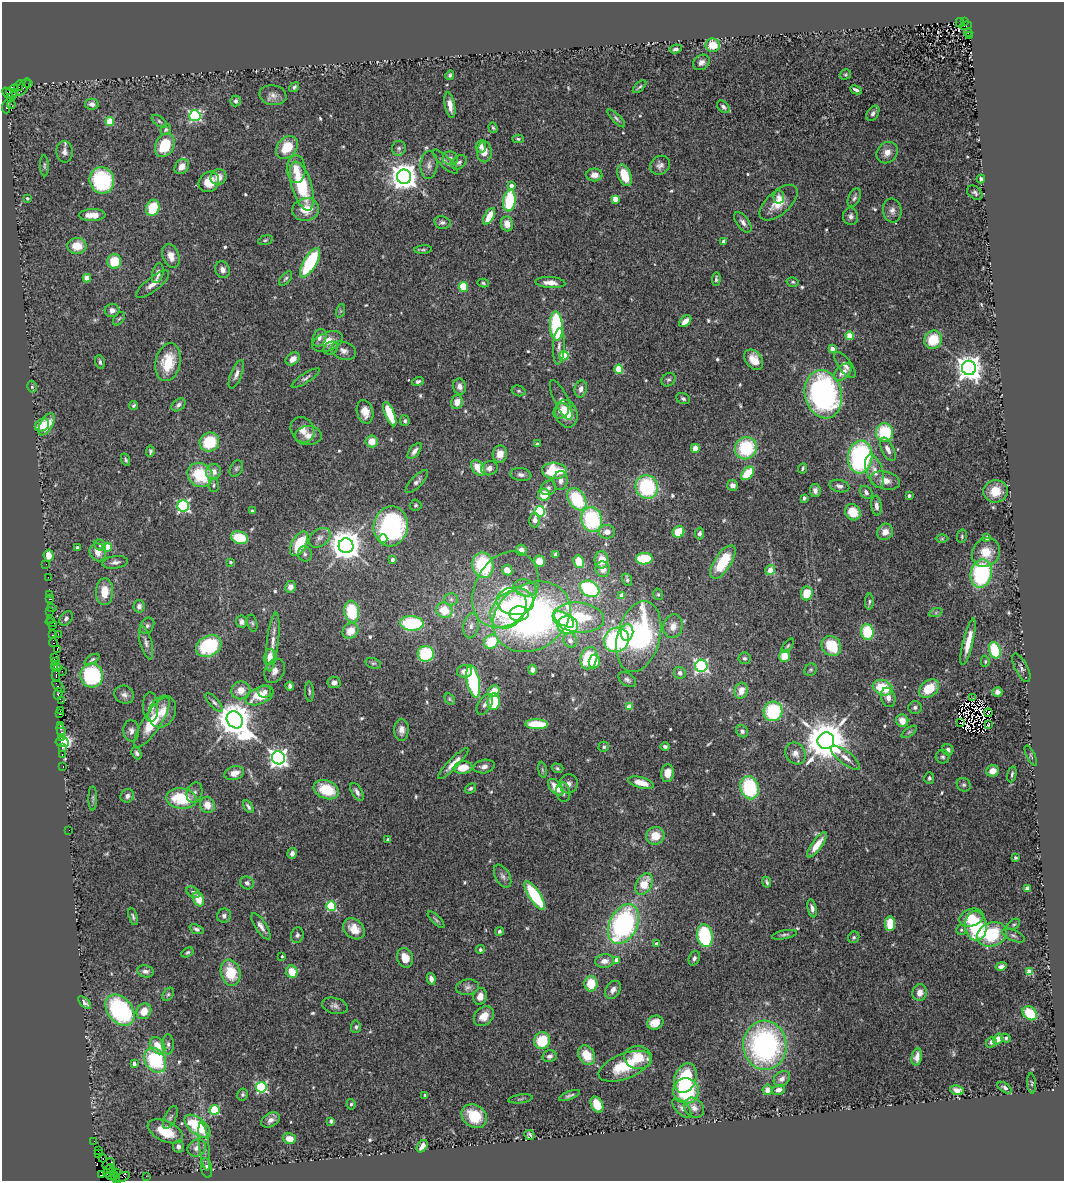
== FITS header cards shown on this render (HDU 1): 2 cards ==
NAXIS1  =                 1062
NAXIS2  =                 1179

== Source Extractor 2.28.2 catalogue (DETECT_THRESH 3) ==
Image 1062 x 1179 px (HDU 1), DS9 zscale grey, 1 PNG px = 1 image px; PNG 1066 x 1183 px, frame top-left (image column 1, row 1179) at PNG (2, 2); each listed source drawn as its Kron ellipse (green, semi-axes under 4 px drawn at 4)
Background 0.886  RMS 0.043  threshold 0.128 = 3 sigma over >= 5 px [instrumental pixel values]
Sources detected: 593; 4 with non-positive FLUX_AUTO (blend fragments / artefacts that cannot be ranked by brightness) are neither listed nor drawn; of the other 589, the 500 brightest by FLUX_AUTO listed and drawn (89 fainter detections omitted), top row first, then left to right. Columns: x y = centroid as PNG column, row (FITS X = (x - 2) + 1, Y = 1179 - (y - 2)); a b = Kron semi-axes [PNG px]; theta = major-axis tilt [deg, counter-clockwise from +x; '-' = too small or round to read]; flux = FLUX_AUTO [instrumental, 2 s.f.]
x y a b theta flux
965 21 3 3 - 450
960 23 5 4 - 54
966 26 6 3 12 130
968 32 4 2 - 35
970 36 4 3 - 49
713 45 7 6 - 52
676 49 6 4 9 7.5
701 62 9 7 36 13
845 74 6 5 - 4.1
450 75 5 3 - 5.4
29 84 3 2 - 39
19 86 6 3 63 86
23 87 10 5 55 220
294 87 5 4 - 6.3
639 87 8 3 41 5.1
15 89 5 3 - 190
856 90 6 3 -25 8.4
7 93 6 4 -49 140
11 93 6 3 -44 410
273 95 13 10 -11 18
11 98 4 3 - 260
235 101 5 5 - 7.5
11 104 4 2 - 46
92 104 7 5 -10 13
450 105 13 5 -79 23
6 107 7 3 88 78
723 107 7 5 -45 7.9
873 113 8 5 56 10
195 116 5 5 - 440
616 118 12 4 -45 6.5
110 121 4 4 - 100
159 121 9 4 -37 6.4
493 128 5 4 - 4.4
166 130 5 5 - 5.7
518 139 5 4 - 4.5
165 145 12 9 63 110
481 146 6 5 - 12
287 147 13 9 48 75
399 148 7 6 - 7.9
64 152 11 8 -87 14
484 152 10 7 -89 31
887 153 12 9 46 25
450 158 8 7 - 11
445 162 16 5 -44 9.7
459 162 8 6 38 8
429 165 14 8 86 17
660 165 10 9 - 14
44 166 10 4 -88 6.4
182 167 8 6 52 21
296 169 14 9 -88 36
594 175 8 6 -1 19
624 175 11 6 -68 78
218 177 8 7 - 23
404 177 7 7 - 4000
981 179 4 4 - 9
102 180 13 12 - 260
209 182 11 9 46 50
511 185 4 4 - 16
302 186 25 10 -73 180
975 193 9 6 -38 7.9
779 197 7 5 -85 9.7
27 198 3 3 - 5.5
854 198 10 5 66 8
615 199 4 4 - 45
509 201 11 6 83 160
779 203 23 11 42 54
153 208 8 6 68 82
306 209 13 11 13 61
892 211 12 9 -82 15
92 215 13 6 0 29
489 216 9 4 61 64
851 216 8 7 - 11
442 222 8 6 -10 8.5
743 222 12 6 -53 13
507 224 7 6 - 26
265 240 7 4 16 4.6
724 241 4 3 - 7.9
77 246 9 8 - 50
423 250 9 3 5 4.1
171 256 12 8 -69 27
114 261 7 7 - 77
310 263 16 6 60 230
222 270 8 7 - 15
158 273 10 5 76 16
87 278 4 4 - 62
286 278 8 4 50 6.3
716 279 7 4 85 5.8
793 282 6 4 -15 4.7
483 283 6 4 -12 4.2
550 283 15 5 -3 24
153 284 20 6 38 22
463 287 5 4 - 87
112 310 7 6 - 14
340 311 7 4 71 4.7
119 319 7 4 53 4.4
685 321 7 4 45 21
556 326 15 6 -87 270
850 336 4 4 - 90
319 338 9 6 68 12
933 340 9 8 - 82
328 341 16 9 22 40
559 346 18 6 87 17
331 348 8 6 30 9.1
832 349 4 4 - 29
344 351 13 8 -21 17
564 356 4 4 - 140
293 359 8 5 36 23
754 360 11 8 -52 37
100 362 7 4 -76 6.3
168 362 19 12 79 90
845 365 15 6 -53 16
969 368 7 7 - 3100
619 369 4 4 - 110
843 372 10 6 44 26
236 374 15 5 68 14
306 378 16 4 33 11
669 380 8 6 39 7.4
418 381 6 4 16 6.7
32 387 6 4 -75 4.8
460 387 8 6 -80 16
581 389 8 6 77 13
519 391 7 5 -15 4.7
823 394 24 18 -76 740
683 399 7 5 -25 7.1
561 400 22 7 -65 19
457 402 7 6 - 23
134 405 4 4 - 4.9
178 405 8 5 39 8.8
561 411 8 7 - 25
365 412 12 8 -75 29
390 414 13 4 -68 98
567 414 14 11 -76 50
405 421 5 4 - 5.9
46 424 12 6 61 60
42 425 8 6 34 41
302 430 13 11 -58 31
885 433 9 8 - 150
308 436 13 9 2 25
372 441 6 6 - 40
209 442 10 9 - 100
537 444 4 4 - 6
695 448 4 4 - 29
746 448 11 10 - 180
888 449 13 6 -64 18
150 451 5 4 - 6.2
415 451 9 5 51 15
500 454 8 7 - 32
860 457 16 12 84 470
126 460 6 4 -66 5.2
236 468 8 6 60 6.2
478 468 9 5 -51 55
489 468 8 7 - 16
803 468 5 3 - 4.9
554 471 12 8 -2 140
875 471 17 8 -72 32
213 472 8 7 - 24
748 473 8 5 47 90
200 475 13 11 -34 130
521 475 10 6 -8 11
885 480 15 8 -13 27
561 481 9 7 87 18
417 482 15 5 46 12
214 485 7 5 85 5.7
732 485 5 5 - 16
839 486 10 6 -14 11
647 487 12 11 - 240
548 488 8 7 - 8.9
815 491 6 5 - 12
995 491 12 11 - 53
866 492 7 5 -51 11
544 494 6 6 - 61
909 496 3 3 - 9.2
804 498 4 3 - 5.3
577 499 12 8 -57 160
415 505 6 5 - 5.4
183 506 6 5 - 530
876 506 10 5 -84 14
252 511 4 3 - 9
540 511 5 5 - 380
853 512 8 7 - 64
592 519 12 10 -77 250
535 520 7 5 -89 11
391 526 20 17 80 480
607 532 8 7 - 21
678 532 6 5 - 67
885 532 8 7 - 27
699 533 6 4 78 8.4
962 536 7 5 79 5.3
239 538 8 6 -14 110
320 538 12 8 37 16
987 538 4 3 - 15
383 539 4 4 - 25
942 539 6 4 0 4
299 544 13 7 61 110
100 545 6 5 - 6.1
346 546 7 7 - 5400
77 547 3 3 - 5.3
107 547 4 4 - 76
521 550 5 5 - 16
98 552 9 8 - 27
986 552 15 13 52 61
305 554 8 6 -69 8.3
555 554 4 3 - 6.1
49 555 6 5 - 28
393 559 4 3 - 15
644 559 8 6 3 140
602 560 8 7 - 37
539 561 5 5 - 37
115 562 13 6 8 14
230 562 4 3 - 5
579 562 6 5 - 70
723 562 19 8 56 120
46 564 2 2 - 19
483 565 13 10 -78 200
603 569 8 7 - 18
507 570 5 5 - 29
770 570 5 4 - 44
981 574 14 10 78 320
48 577 2 2 - 8.1
627 580 6 4 -65 5.7
290 587 5 5 - 16
525 588 12 8 -17 23
505 589 40 30 60 170
590 589 10 7 -30 260
105 592 13 8 89 51
807 593 7 6 - 58
49 594 3 2 - 12
658 594 6 4 -74 4.7
622 595 4 4 - 32
50 599 4 2 - 13
451 599 6 6 - 8.4
515 601 19 14 -2 130
869 602 8 4 88 5.8
139 606 6 5 - 12
52 608 4 2 - 21
444 610 8 7 - 72
508 610 21 16 49 350
50 611 3 3 - 6
352 611 11 7 -82 130
936 612 7 4 20 5.5
519 614 10 7 5 130
532 617 41 32 32 1000
66 618 8 5 55 8.3
578 618 26 15 -5 230
51 619 2 2 - 16
564 619 11 6 -33 150
241 622 6 5 - 13
51 623 5 3 - 34
252 623 8 5 -76 5.5
412 623 12 7 -3 210
568 625 10 8 -3 210
52 626 3 2 - 58
147 626 9 6 57 8.8
471 626 12 7 79 17
673 626 12 9 74 29
351 631 8 7 - 39
627 632 8 6 84 72
867 632 8 6 -79 120
58 634 2 2 - 30
52 635 3 2 - 33
639 637 36 21 75 510
570 640 7 6 - 15
617 640 13 12 - 410
53 642 4 3 - 23
273 642 29 6 83 31
491 642 8 6 40 120
968 642 24 5 76 50
146 643 17 6 -75 14
209 646 13 10 26 190
788 646 8 4 52 5
831 646 10 9 - 100
57 650 3 2 - 26
995 650 8 5 -73 160
426 654 8 8 - 160
784 656 6 5 - 48
54 657 4 3 - 52
269 657 8 5 79 31
589 658 11 8 75 160
744 658 6 6 - 6.3
92 660 8 3 33 4.8
985 661 6 4 89 4.6
55 662 3 3 - 41
594 662 7 5 86 48
373 663 8 5 -15 5
55 666 3 2 - 26
701 666 6 6 - 590
58 668 3 2 - 19
1021 668 16 6 -63 11
532 670 5 4 - 11
811 670 7 5 44 5.1
62 671 2 2 - 28
275 671 12 9 63 19
464 671 7 6 - 21
680 673 6 5 - 12
56 675 6 2 90 110
92 675 12 11 - 240
627 680 10 6 -35 9.3
473 681 16 6 -79 260
334 682 6 6 - 14
59 686 8 3 -43 180
290 686 4 4 - 8
883 688 10 7 -20 98
929 689 11 8 38 77
241 690 9 9 - 31
494 691 6 5 - 40
741 691 8 6 73 31
265 692 6 6 - 11
309 692 10 3 -87 5.1
997 692 5 5 - 13
58 694 6 3 78 83
124 695 10 8 -20 13
260 696 15 8 24 75
888 697 10 7 -71 18
973 698 3 2 - 6.2
450 699 6 4 -60 4.4
62 701 4 2 - 18
214 702 12 5 -49 8.8
494 702 8 6 86 110
485 704 11 6 59 11
629 706 4 4 - 44
151 707 15 7 -86 25
915 707 7 6 - 8.5
61 710 3 2 - 13
162 711 16 13 64 40
773 711 10 9 - 200
988 713 4 2 - 4.8
60 714 3 3 - 21
235 720 9 7 -52 7700
902 721 6 6 - 31
152 722 29 9 57 110
960 723 3 2 - 5
537 724 11 5 -2 100
989 724 4 3 - 7.5
60 725 3 3 - 14
61 730 6 3 -69 38
401 730 11 7 90 18
131 731 10 8 -85 13
742 731 6 5 - 7.9
909 732 9 4 35 5.8
61 737 3 2 - 29
826 741 8 8 - 12000
62 742 7 4 -8 570
665 746 4 4 - 8.7
604 747 5 5 - 6
62 748 3 3 - 32
948 750 6 5 - 9
137 753 6 4 -65 7.5
795 753 11 9 -59 23
62 754 3 2 - 22
1031 756 11 4 -64 5.4
943 757 7 6 - 7.2
278 758 6 6 - 1600
845 758 18 6 -37 22
453 763 21 5 45 26
63 766 3 2 - 10
484 766 11 6 10 16
463 768 9 6 8 49
557 768 6 4 -16 4.9
542 770 8 4 -82 4.6
993 771 6 5 - 28
234 773 10 6 18 24
668 773 9 6 84 33
1012 774 8 4 77 6
929 778 6 5 - 6.1
641 783 13 5 -14 45
569 784 9 9 - 16
964 785 7 6 - 6
556 787 10 5 -49 48
470 788 6 4 33 6.4
749 788 11 9 -76 210
326 790 13 9 -20 92
357 792 10 5 -59 12
563 792 10 7 -80 9.4
195 793 10 7 73 12
127 796 7 6 - 11
93 798 12 3 89 5.1
181 798 15 10 -7 130
207 805 8 7 - 32
248 807 7 3 -58 7.5
69 830 2 2 - 9.7
655 836 9 8 - 47
388 839 4 3 - 4.7
817 845 15 5 54 35
292 853 5 4 - 13
1015 858 3 3 - 4
503 876 12 7 -61 12
767 882 5 3 - 5.4
247 883 7 6 - 10
644 884 11 7 61 62
1027 888 4 3 - 28
193 892 7 5 -35 8
535 896 17 5 -56 230
198 899 7 5 -69 41
331 906 5 5 - 190
812 908 9 4 -77 11
133 916 9 4 -72 6.2
224 916 7 6 - 9.1
971 918 12 8 20 37
436 920 11 3 -45 6.2
623 924 21 14 63 570
890 924 7 5 89 67
1014 924 7 4 39 5
261 926 15 5 -57 16
976 926 14 11 -84 230
196 929 7 4 -22 8.4
354 929 12 9 -42 43
961 930 5 5 - 5.6
499 931 4 4 - 5.9
992 934 15 11 19 160
297 935 8 6 75 8.5
784 935 13 4 10 7
1014 935 12 5 -23 7.1
705 936 11 7 -79 230
854 937 6 5 - 5.7
657 944 4 4 - 23
480 950 4 4 - 4.5
187 952 6 4 31 5.6
282 956 3 3 - 4.4
405 958 10 8 -71 34
694 958 7 5 69 8.1
617 960 4 4 - 35
605 961 9 6 5 21
1001 966 5 4 - 11
145 971 8 6 -10 12
292 972 6 5 - 48
1029 972 4 4 - 65
231 973 13 9 -75 90
431 979 6 4 -81 13
591 984 8 6 89 69
467 987 11 7 10 13
613 990 10 7 55 14
920 993 8 7 - 23
168 994 7 5 53 5.9
480 996 8 6 75 24
85 1003 8 4 -46 6.1
335 1006 13 8 -15 13
120 1010 17 12 -50 360
144 1011 8 7 - 43
1030 1013 8 6 -39 76
484 1016 11 8 43 35
655 1023 8 7 - 37
356 1027 6 5 - 5.6
1006 1038 5 4 - 4.3
998 1039 6 4 56 19
542 1041 8 8 - 89
991 1042 5 5 - 6.6
168 1044 10 5 90 10
765 1045 24 21 -86 650
158 1046 9 6 -54 49
587 1055 10 8 -59 62
549 1056 7 6 - 12
638 1057 14 11 -7 67
917 1057 9 5 79 14
155 1060 13 10 -58 220
134 1064 4 4 - 12
625 1066 28 12 21 120
685 1078 15 10 69 190
782 1079 9 7 40 16
1032 1083 10 4 -86 4.5
261 1087 5 5 - 390
1005 1088 8 4 -34 8.1
767 1090 5 5 - 18
778 1090 7 5 13 16
957 1090 7 5 -12 17
686 1091 13 12 - 180
243 1094 6 5 - 6.1
425 1095 3 3 - 4.5
569 1095 11 4 21 7.8
520 1099 12 3 7 4.6
351 1104 5 4 - 5.6
597 1105 8 5 -61 74
682 1108 12 6 -45 11
694 1108 11 9 -44 23
215 1110 5 5 - 210
474 1116 13 11 -36 87
170 1117 12 5 64 8.6
270 1120 10 7 28 14
331 1121 4 3 - 5.4
198 1126 15 7 -39 170
165 1131 19 10 -25 90
529 1135 5 4 - 5.8
289 1139 6 5 - 28
94 1141 3 2 - 9.5
178 1146 6 5 - 11
204 1146 24 5 -83 22
422 1146 7 4 52 19
197 1148 9 8 - 19
98 1151 2 2 - 6.2
98 1154 2 2 - 30
103 1158 4 3 - 67
109 1164 7 5 39 140
206 1168 10 5 -78 13
111 1169 5 4 - 490
108 1171 6 3 67 1100
117 1172 4 3 - 420
101 1174 4 3 - 34
112 1176 6 4 -11 44
146 1176 2 2 - 18
116 1177 4 3 - 57
122 1177 9 3 23 120
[89 fainter detections neither listed nor drawn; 4 non-positive-flux detections neither listed nor drawn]